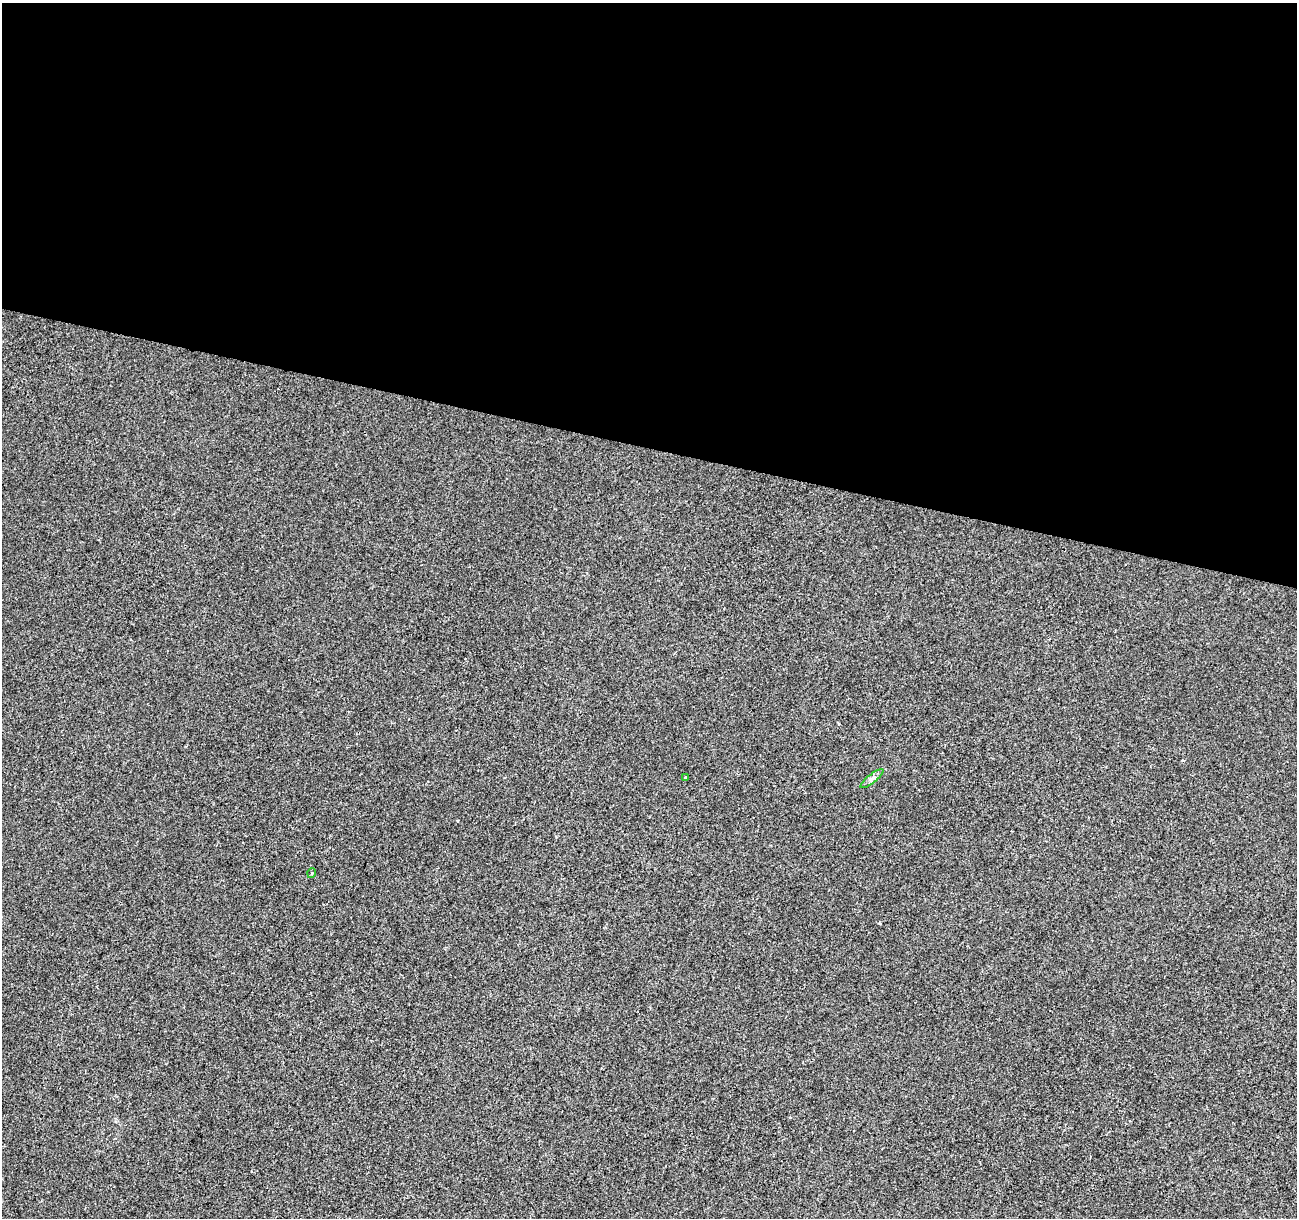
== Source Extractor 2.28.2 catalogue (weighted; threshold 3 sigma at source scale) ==
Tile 3 of 4 x 4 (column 3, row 1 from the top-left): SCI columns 2589-3883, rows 3866-5081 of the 5184 x 5363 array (HDU 1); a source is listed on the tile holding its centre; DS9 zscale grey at full resolution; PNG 1299 x 1220 px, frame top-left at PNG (2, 3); each listed source drawn as its Kron ellipse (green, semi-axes under 4 px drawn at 4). Shown black and unused: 37% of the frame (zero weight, under 2 of 3 exposures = <1% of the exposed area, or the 3 px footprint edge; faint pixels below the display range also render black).
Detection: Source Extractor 2.28.2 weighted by HDU 2 'WHT'; one run over the whole footprint, this tile lists its part. Background -2.43e-04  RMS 0.0042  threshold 0.0191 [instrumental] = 3 sigma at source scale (4.5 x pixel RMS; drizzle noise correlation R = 1.50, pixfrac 1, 0.0396/0.0396 arcsec/px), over >= 5 px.
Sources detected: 3; all 3 listed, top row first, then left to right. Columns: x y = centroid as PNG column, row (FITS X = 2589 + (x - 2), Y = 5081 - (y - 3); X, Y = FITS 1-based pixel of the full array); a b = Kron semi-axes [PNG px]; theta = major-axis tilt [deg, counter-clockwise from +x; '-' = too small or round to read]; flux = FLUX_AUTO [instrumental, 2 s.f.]
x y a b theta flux
685 777 3 3 - 0.59
872 779 14 4 39 1.4
312 873 5 3 - 0.34